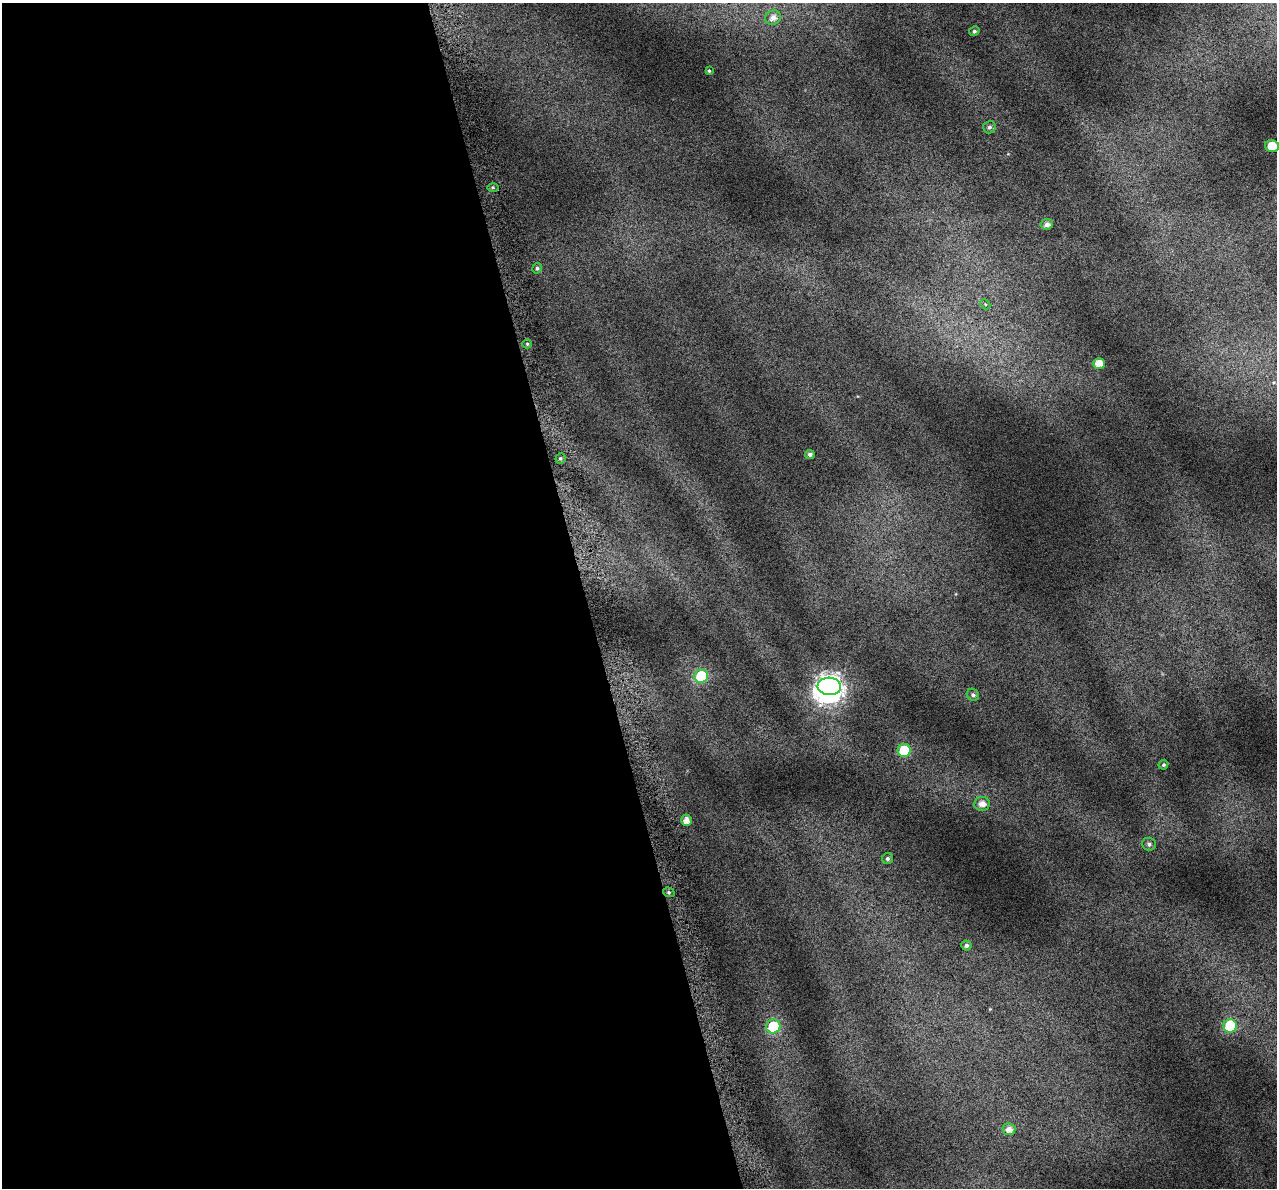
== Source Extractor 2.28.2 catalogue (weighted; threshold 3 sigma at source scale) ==
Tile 9 of 4 x 4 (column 1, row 3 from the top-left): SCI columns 37-1311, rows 1298-2483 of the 5172 x 4917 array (HDU 1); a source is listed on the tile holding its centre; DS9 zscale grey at full resolution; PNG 1279 x 1190 px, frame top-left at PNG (2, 3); each listed source drawn as its Kron ellipse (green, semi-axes under 4 px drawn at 4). Shown black and unused: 46% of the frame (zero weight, under 4 of 7 exposures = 2% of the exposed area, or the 3 px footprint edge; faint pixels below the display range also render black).
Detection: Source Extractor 2.28.2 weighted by HDU 2 'WHT'; one run over the whole footprint, this tile lists its part. Background 0.0718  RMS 0.046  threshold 0.19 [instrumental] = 3 sigma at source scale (4.09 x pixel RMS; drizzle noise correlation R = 1.36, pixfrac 0.8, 0.0396/0.0396 arcsec/px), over >= 5 px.
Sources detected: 28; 1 inside a brighter object's white glare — neither listed nor drawn; the other 27 listed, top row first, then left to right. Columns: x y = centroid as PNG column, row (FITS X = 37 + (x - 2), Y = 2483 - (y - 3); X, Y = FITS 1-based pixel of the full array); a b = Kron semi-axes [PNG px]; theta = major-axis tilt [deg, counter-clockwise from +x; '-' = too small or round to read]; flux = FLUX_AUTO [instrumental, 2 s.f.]
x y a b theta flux
773 18 8 7 - 28
974 31 5 4 - 9.1
709 71 3 3 - 4.4
989 127 6 6 - 11
1272 146 7 6 - 78
493 187 6 4 0 6.6
1047 224 6 5 - 20
537 268 5 4 - 7.5
985 304 6 4 -46 5.5
527 344 5 4 - 5.8
1099 363 6 5 - 39
810 454 5 4 - 14
560 458 5 5 - 8.1
701 676 7 6 - 270
829 686 12 8 -4 2400
973 695 6 5 - 11
904 750 6 6 - 170
1163 765 5 4 - 7.6
982 804 8 6 5 33
686 820 5 5 - 32
1149 844 7 6 - 12
888 859 5 5 - 10
669 892 6 4 -20 7.8
966 946 5 5 - 15
773 1026 7 7 - 220
1230 1026 7 6 - 270
1009 1129 6 6 - 25
Isophote crosses this tile's border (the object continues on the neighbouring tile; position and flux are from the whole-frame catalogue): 1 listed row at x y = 1272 146